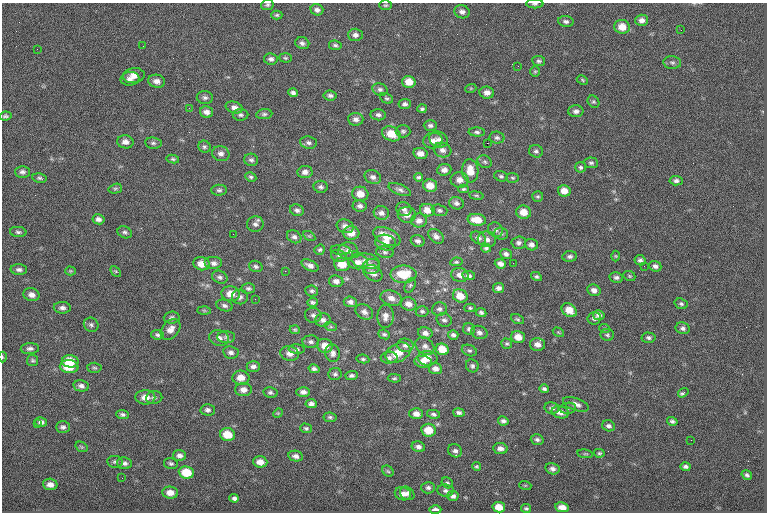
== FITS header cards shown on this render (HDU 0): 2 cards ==
NAXIS1  =                  765
NAXIS2  =                  510

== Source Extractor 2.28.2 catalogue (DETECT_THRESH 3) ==
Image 765 x 510 px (HDU 0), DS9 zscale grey, 1 PNG px = 1 image px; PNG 769 x 514 px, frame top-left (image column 1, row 510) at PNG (2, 3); each listed source drawn as its Kron ellipse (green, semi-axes under 4 px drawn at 4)
Background -0.538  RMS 8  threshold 24.1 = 3 sigma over >= 5 px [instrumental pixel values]
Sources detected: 300; all 300 listed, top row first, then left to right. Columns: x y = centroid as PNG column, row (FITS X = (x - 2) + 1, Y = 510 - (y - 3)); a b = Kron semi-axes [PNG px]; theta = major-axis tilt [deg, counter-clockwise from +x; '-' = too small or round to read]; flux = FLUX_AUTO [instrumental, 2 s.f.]
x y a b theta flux
535 4 8 4 1 1100
267 5 6 5 - 1100
385 5 6 4 1 850
317 10 6 5 - 1900
462 12 8 6 -17 2100
277 15 6 4 0 870
642 20 6 5 - 2400
566 21 8 5 -8 1400
622 27 8 7 - 6900
681 30 2 2 - 510
355 35 7 6 - 2200
302 43 7 6 - 1700
335 45 6 4 -9 1100
143 46 2 2 - 330
37 49 2 2 - 1100
285 58 6 4 -3 800
271 59 7 5 -8 1600
539 61 6 5 - 1100
672 63 9 6 -5 1500
518 66 2 2 - 260
535 71 5 5 - 710
134 75 11 7 7 4300
130 79 9 7 9 2300
582 80 6 4 -25 660
157 81 8 6 -11 2700
409 82 7 6 - 5900
471 88 5 3 - 540
380 89 8 6 -22 1500
293 93 5 4 - 1500
487 93 7 6 - 2900
330 96 6 5 - 1400
205 98 8 6 -2 1500
386 98 7 5 -26 890
593 102 6 5 - 900
405 104 6 5 - 1400
189 108 3 2 - 600
234 108 9 5 -18 3200
422 109 5 4 - 990
576 111 7 6 - 1800
206 112 7 5 -15 2500
264 114 8 5 7 1200
240 115 8 6 0 1300
378 115 7 5 -5 1600
5 116 6 4 8 1000
356 119 8 6 -2 2100
430 125 6 5 - 1400
403 131 7 6 - 1200
477 132 8 4 -2 1200
391 134 9 7 -25 8300
497 138 7 6 - 1400
439 139 10 7 -26 2500
433 141 9 8 - 3100
125 142 8 6 -9 2800
153 143 8 5 -8 1300
308 143 8 6 -7 1600
487 143 2 2 - 3700
204 147 6 5 - 1100
442 150 9 7 -18 2400
536 151 7 6 - 1300
221 154 9 7 -14 2400
420 154 7 5 -11 3800
173 159 6 4 -10 900
251 160 7 6 - 1300
485 162 7 6 - 1100
591 163 7 5 -4 1100
581 167 5 5 - 1000
444 170 7 6 - 2500
470 171 11 8 -85 7400
22 172 7 6 - 1700
305 172 7 6 - 2500
501 176 7 5 -17 1000
251 177 6 5 - 1000
373 177 8 6 -24 2100
419 177 4 4 - 1000
39 178 7 4 -8 1000
512 178 6 5 - 860
460 180 9 7 -10 3800
676 181 6 4 -4 1500
430 186 7 6 - 5800
321 187 7 6 - 1600
115 189 7 5 16 850
463 189 5 4 - 840
219 190 8 5 1 1300
400 190 12 5 -21 1800
564 191 6 5 - 4500
360 194 8 7 - 5500
476 196 7 3 -9 710
538 197 5 5 - 920
456 203 7 6 - 1700
360 206 7 5 -8 1800
404 209 8 7 - 1900
297 210 7 5 -21 1600
427 210 7 6 - 4800
439 210 8 5 -17 1200
524 212 7 6 - 5800
381 213 8 7 - 2300
407 215 9 8 - 3800
98 219 6 5 - 2000
477 220 9 6 -7 7400
419 221 8 7 - 2800
255 224 8 7 - 1900
345 226 8 6 -18 2900
495 230 8 7 - 1600
18 232 8 5 -5 1300
125 232 7 5 -26 1300
351 233 8 6 -1 4800
233 234 2 2 - 1200
501 234 7 6 - 1200
309 236 7 4 -32 650
387 236 14 8 -25 7900
436 236 9 6 -39 2300
294 237 8 6 -31 1600
478 238 8 5 -31 1700
487 239 9 7 -12 2400
418 241 7 5 -17 1700
385 243 10 8 -9 4700
519 243 7 6 - 1500
531 245 7 5 -20 2200
486 248 5 4 - 1000
320 250 5 5 - 900
341 250 10 5 -4 1300
348 251 10 8 3 2700
385 252 9 5 -8 1400
506 254 6 5 - 1600
355 255 3 2 - 1000
339 256 8 6 -18 1300
570 256 7 5 5 1400
616 256 5 3 - 510
640 260 5 5 - 1500
365 261 14 7 -12 3400
358 262 10 7 0 3200
456 262 6 4 9 860
214 263 9 6 0 2200
513 263 2 2 - 1800
202 264 8 6 -9 5700
342 264 8 6 -5 8100
500 264 5 4 - 2300
310 265 9 5 -26 2200
256 266 7 5 -20 1300
371 266 8 7 - 2200
644 266 2 2 - 990
655 266 6 5 - 1700
19 270 8 5 -3 1600
70 271 5 4 - 610
116 271 6 4 -45 640
285 271 2 2 - 3900
373 273 10 7 -34 2900
403 274 13 8 1 13000
460 275 9 7 -10 3300
469 276 6 4 -9 1400
536 276 6 4 -30 1100
629 276 6 4 -22 750
220 277 8 6 -22 1600
616 277 7 5 -10 1400
336 281 7 6 - 2500
410 285 7 5 63 970
248 288 7 5 2 1300
499 288 5 5 - 1800
594 290 7 5 -26 2300
312 291 6 5 - 1200
231 294 9 7 -7 5700
32 295 8 6 -17 2700
460 296 7 6 - 6700
240 297 8 7 - 1800
391 298 11 7 -16 3600
255 299 2 2 - 270
313 302 5 4 - 1100
350 302 6 5 - 1900
408 304 8 6 -18 3600
681 304 7 5 -20 1000
225 305 8 5 -19 1600
62 308 8 6 -3 1900
470 308 5 4 - 680
439 309 7 6 - 1600
204 310 7 4 -1 690
569 310 8 6 -37 6500
422 311 6 5 - 1100
364 312 9 7 -30 2400
481 312 5 4 - 1200
313 315 8 7 - 1800
599 315 6 5 - 1800
385 316 12 8 87 3100
172 318 8 6 3 1300
594 318 7 6 - 1500
517 319 7 4 -25 900
323 320 8 6 6 2100
444 320 8 6 -32 1700
91 325 8 6 -42 1400
331 327 6 4 -19 790
683 328 7 6 - 1500
170 329 12 8 50 3700
469 329 6 5 - 1300
605 329 5 3 - 570
295 330 5 4 - 770
479 332 8 6 -22 1900
558 332 6 3 -31 570
425 333 7 5 -13 2400
384 334 6 4 -23 1100
157 335 6 5 - 1200
453 335 5 4 - 1300
607 335 7 6 - 1100
226 337 9 5 -1 1500
518 337 7 6 - 5400
219 338 10 7 -13 2700
649 338 7 5 -4 1400
311 342 8 6 1 1500
507 344 5 5 - 970
538 344 7 6 - 3100
405 345 8 6 -9 1900
325 346 8 7 - 5500
425 346 10 8 -41 2500
30 349 9 5 3 1900
297 349 8 4 -4 1100
442 349 6 5 - 8500
469 350 8 5 -22 1200
231 352 8 6 -10 1900
290 353 9 7 -13 3100
333 353 9 7 -75 2300
398 353 13 9 29 9000
2 357 5 3 - 480
389 358 8 6 1 1500
427 358 10 7 -3 5800
363 359 6 4 -9 940
33 360 5 5 - 930
70 361 8 6 -6 11000
423 362 9 6 -9 3200
253 366 7 5 0 1800
472 366 7 6 - 1200
69 367 9 6 -3 11000
94 368 7 5 -3 930
314 369 5 4 - 1400
435 369 6 5 - 2400
335 374 6 6 - 1300
351 376 6 4 1 1300
241 378 8 7 - 5300
394 378 6 4 -1 820
81 386 7 5 -12 1900
544 389 5 4 - 1100
243 390 8 6 1 3100
303 392 7 5 0 2200
270 393 7 5 -12 1200
683 393 5 3 - 1600
145 397 10 7 -2 4900
154 398 8 6 10 1600
311 404 5 4 - 1700
576 404 13 6 -20 2800
552 408 7 6 - 1600
568 408 8 5 9 1200
208 410 7 5 -1 1700
560 412 9 6 -13 3200
278 413 5 4 - 520
459 413 6 4 -12 1300
416 414 7 5 1 3100
433 414 6 4 -12 1100
123 415 6 4 -2 1200
330 417 6 5 - 1000
503 421 5 4 - 1400
672 421 5 4 - 1200
41 422 6 5 - 1800
37 424 3 3 - 540
608 426 6 5 - 1600
63 427 7 6 - 1600
306 428 6 4 -18 1100
428 430 7 6 - 9600
227 435 7 6 - 9700
537 440 6 5 - 1400
691 440 2 2 - 1400
82 447 6 4 -35 720
418 447 7 5 -12 1900
500 448 7 5 -6 2500
455 451 7 6 - 1800
599 453 5 4 - 840
585 454 8 3 -8 690
179 455 6 5 - 2000
296 456 7 5 -12 2100
115 462 7 6 - 1200
260 462 7 5 -5 3800
124 463 7 6 - 1700
171 463 7 5 -15 1100
477 466 5 4 - 820
686 467 5 3 - 1400
552 469 7 5 -13 1900
388 471 6 5 - 820
186 472 8 6 -5 12000
747 475 5 4 - 1100
122 478 2 2 - 340
447 483 6 5 - 980
50 484 7 6 - 3000
525 485 6 4 -18 480
428 488 7 5 -2 1300
445 491 8 6 -7 1500
170 493 8 6 -5 3900
407 493 8 6 -38 2200
403 494 8 6 -17 2900
453 496 6 5 - 1600
234 498 5 4 - 1400
499 507 6 5 - 6000
562 507 7 5 -9 3700
526 508 5 4 - 820
435 510 6 3 -2 2200
At the frame edge (FLAGS 8, measured only in part): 3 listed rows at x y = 535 4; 267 5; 2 357